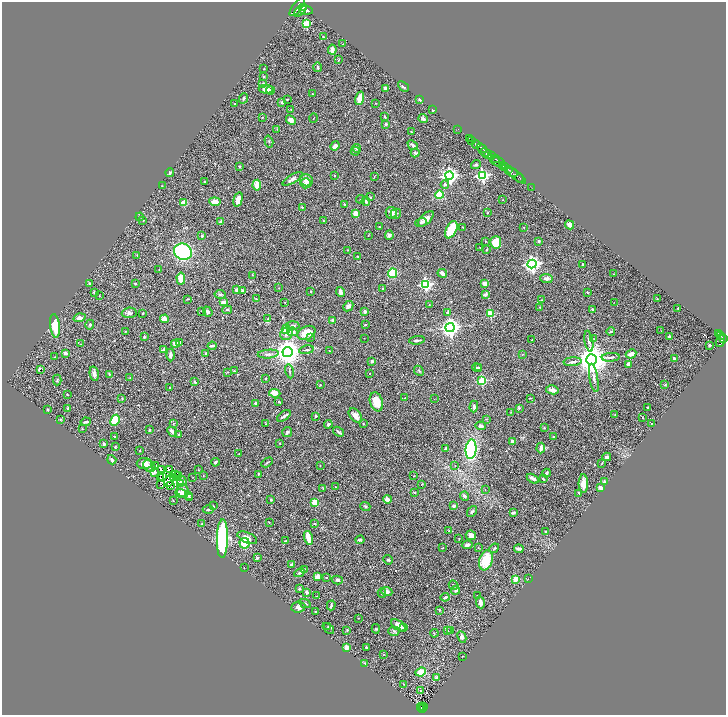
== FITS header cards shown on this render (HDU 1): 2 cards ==
NAXIS1  =                 1448
NAXIS2  =                 1426

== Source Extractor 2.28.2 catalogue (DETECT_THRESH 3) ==
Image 1448 x 1426 px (HDU 1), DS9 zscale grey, zoomed out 1/2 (1 PNG px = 2 x 2 image px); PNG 728 x 717 px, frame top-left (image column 1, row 1426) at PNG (2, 2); each listed source drawn as its Kron ellipse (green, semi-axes under 4 px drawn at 4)
Background 0.734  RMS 0.024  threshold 0.0716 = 3 sigma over >= 5 px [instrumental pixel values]
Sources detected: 457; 61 cannot appear on this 1/2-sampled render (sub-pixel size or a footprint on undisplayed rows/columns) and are neither listed nor drawn; the other 396 listed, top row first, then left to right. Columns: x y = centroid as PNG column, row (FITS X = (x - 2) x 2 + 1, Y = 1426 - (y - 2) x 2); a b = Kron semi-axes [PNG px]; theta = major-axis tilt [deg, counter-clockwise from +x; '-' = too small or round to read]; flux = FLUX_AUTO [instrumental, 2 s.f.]
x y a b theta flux
297 7 11 4 53 3000
304 8 4 2 - 890
300 10 7 3 46 1100
306 10 7 4 -7 1700
306 23 3 3 - 170
323 37 3 3 - 4.1
343 44 3 2 - 1.7
332 50 5 4 - 18
339 59 3 2 - 2.7
318 67 4 3 - 5.8
264 69 3 2 - 2
264 77 2 2 - 4
263 84 3 3 - 7.4
403 86 6 3 -42 8.6
385 88 4 3 - 10
266 89 7 4 -1 26
270 90 4 4 - 6.8
312 94 2 2 - 1.7
243 98 5 3 - 6.1
360 98 7 4 74 58
287 99 2 2 - 3.3
420 100 3 2 - 10
282 102 3 2 - 8
376 103 3 2 - 1.6
235 104 2 2 - 3.1
291 109 3 2 - 2.1
433 109 2 1 - 19
262 117 2 2 - 2.5
385 117 3 2 - 3.8
314 118 5 1 - 2.1
423 119 5 4 - 10
291 120 5 4 - 21
386 124 3 2 - 10
277 129 3 2 - 2.1
458 129 2 1 - 19
411 132 3 2 - 2.8
469 138 2 1 - 22
472 140 3 2 - 40
269 141 6 2 -73 3.9
476 144 4 2 - 1000
413 145 6 3 -42 13
335 146 5 3 - 21
357 148 4 3 - 8.2
482 148 6 2 -37 1000
355 151 4 3 - 8.4
415 153 4 4 - 7.4
485 153 5 2 - 370
488 155 4 1 - 220
491 156 4 2 - 440
495 159 2 2 - 240
498 162 7 3 -15 690
476 165 5 3 - 6
502 165 3 2 - 970
240 167 3 3 - 3.2
505 167 4 2 - 530
509 169 2 2 - 270
512 172 6 3 -30 950
170 173 4 3 - 4.4
334 175 2 2 - 4.3
482 175 4 4 - 790
449 176 4 4 - 1600
516 176 11 2 -37 230
374 177 4 2 - 1.8
520 178 4 2 - 140
292 179 11 4 29 14
306 180 6 6 - 24
205 182 3 2 - 3.9
306 183 5 5 - 16
445 184 4 4 - 9.4
257 185 5 3 - 60
162 186 3 2 - 2
532 188 2 1 - 9
439 195 4 4 - 140
370 197 3 2 - 2.4
361 199 4 2 - 3
238 200 7 4 77 49
503 200 2 2 - 2.2
366 201 4 3 - 7.9
215 202 6 4 -7 41
183 203 3 2 - 110
345 204 3 2 - 5.9
302 207 3 3 - 2.6
391 213 6 5 - 19
488 213 3 2 - 2.1
355 214 4 3 - 57
396 214 5 5 - 7.7
140 217 4 3 - 5.2
426 219 10 5 44 24
143 220 3 2 - 3.4
323 221 2 2 - 2
221 222 4 3 - 14
421 222 6 4 18 8.2
569 225 5 3 - 18
379 227 3 2 - 2.8
463 227 2 1 - 2.2
524 227 2 2 - 2.2
451 230 9 5 64 110
368 235 2 2 - 1.7
389 235 5 4 - 10
202 236 3 3 - 6.3
485 241 2 2 - 2.3
539 241 3 3 - 6.3
496 242 6 5 - 74
480 247 2 1 - 1.4
348 250 3 2 - 2
487 250 3 3 - 4.2
183 252 9 8 - 450
137 255 2 2 - 1.5
357 256 2 2 - 2
532 264 4 4 - 1500
583 264 3 2 - 2.8
159 269 2 2 - 1.8
393 273 5 4 - 110
442 273 5 3 - 21
614 274 3 2 - 1.7
252 275 3 2 - 2.3
181 279 6 4 -86 56
546 279 6 4 -4 16
89 283 3 2 - 7.5
484 283 4 3 - 19
135 284 3 2 - 4.4
425 284 4 4 - 710
279 288 2 2 - 2.1
383 288 3 2 - 3.5
236 290 4 3 - 16
243 291 4 3 - 10
94 292 3 3 - 11
310 292 3 2 - 2.7
341 292 5 3 - 19
588 293 2 2 - 2.3
220 294 5 4 - 8.4
485 295 3 3 - 12
99 296 3 2 - 2.2
657 298 2 2 - 2
187 299 3 2 - 3.3
256 299 2 2 - 3.7
542 300 3 2 - 2.8
223 302 4 3 - 29
614 302 2 1 - 1.2
285 303 2 1 - 1.5
429 305 2 2 - 2.1
348 306 6 4 44 14
540 307 2 2 - 1.6
678 308 2 2 - 6.1
593 309 4 3 - 6.9
227 310 5 3 - 5
202 311 4 2 - 2.9
208 312 5 3 - 12
365 312 2 2 - 16
129 313 7 5 5 12
143 313 2 2 - 4.1
448 313 4 3 - 12
490 314 3 3 - 180
79 318 6 4 16 24
164 319 4 3 - 32
268 319 4 3 - 5
332 320 3 3 - 15
90 325 5 4 - 7.6
365 325 3 2 - 3.6
55 326 12 5 -83 93
292 326 7 4 2 12
450 327 4 4 - 2200
286 329 5 4 - 63
125 331 3 2 - 2.1
611 331 4 3 - 5.7
661 331 2 1 - 1.4
292 332 5 4 - 22
307 333 9 6 26 72
287 334 7 5 40 20
718 334 4 2 - 190
721 336 2 2 - 150
144 337 3 2 - 4.4
311 337 2 1 - 2.5
669 337 3 2 - 13
364 338 2 1 - 1.3
594 339 2 2 - 1.8
724 339 2 2 - 230
417 340 8 2 7 7.4
532 340 2 2 - 2.7
720 340 7 4 72 630
589 341 10 3 -80 13
180 342 3 3 - 5.1
81 344 3 2 - 2.6
175 344 4 4 - 37
709 345 2 2 - 8
212 346 4 2 - 10
164 350 3 2 - 21
306 350 7 3 12 6.7
329 351 3 2 - 2.3
287 352 5 5 - 6400
65 353 3 2 - 15
205 353 4 3 - 3.6
268 354 10 3 5 9.8
523 354 3 2 - 1.8
631 354 5 3 - 26
170 355 6 3 -89 15
54 357 3 2 - 1.7
611 357 9 3 5 12
674 359 4 2 - 9.5
591 360 5 5 - 9400
372 361 3 3 - 11
572 362 9 3 4 11
628 364 3 3 - 18
478 367 3 3 - 4.6
477 368 5 3 - 5.7
41 369 3 2 - 21
234 371 3 2 - 4.1
289 371 7 3 -77 7.3
419 371 5 2 - 4.4
228 372 3 2 - 2.5
94 374 7 4 -78 18
109 374 2 2 - 2.7
370 374 2 1 - 3.2
130 378 3 2 - 2.1
594 378 14 3 -80 18
265 379 2 2 - 4.6
57 380 5 3 - 4.3
482 381 3 3 - 280
195 382 4 3 - 7.1
320 385 2 2 - 3
665 385 3 3 - 3.8
170 387 2 2 - 3.8
552 390 6 3 -13 25
275 393 6 4 -6 43
67 394 2 2 - 2.6
122 398 3 3 - 3.1
405 398 2 2 - 2.9
530 398 2 2 - 2.3
434 399 2 1 - 1.1
279 402 3 2 - 4.4
376 402 10 6 -72 69
256 403 2 2 - 6.5
474 406 6 3 89 11
648 407 3 2 - 3.1
519 408 4 3 - 3.9
48 409 3 3 - 3.2
67 409 3 2 - 4.8
511 412 2 2 - 2.7
615 415 2 2 - 2.1
284 416 8 2 34 12
316 416 2 2 - 7.7
355 416 8 5 -49 31
642 417 2 2 - 2.7
486 419 3 2 - 2.2
60 420 4 3 - 2.8
115 420 6 3 62 150
86 422 5 2 - 8.4
173 424 3 2 - 2.9
266 424 3 2 - 1.9
328 424 4 3 - 11
363 424 2 2 - 3.5
651 424 2 2 - 1.4
480 426 5 3 - 15
544 428 3 2 - 2.1
82 429 2 2 - 2.5
149 430 3 2 - 5.4
172 432 5 3 - 20
287 432 5 5 - 6.9
338 432 6 2 -38 8.3
179 434 3 3 - 5.9
115 437 3 2 - 6.1
553 437 3 2 - 2.1
512 442 3 3 - 18
280 443 2 1 - 2.5
104 444 3 2 - 6.5
115 447 3 2 - 3.7
541 448 5 3 - 25
446 449 4 3 - 17
471 449 10 5 84 480
140 451 2 1 - 2.1
239 454 2 1 - 1.8
607 457 4 3 - 18
112 460 5 3 - 13
215 462 4 3 - 8.3
267 462 6 2 30 5.1
144 463 7 5 0 50
602 463 2 1 - 2.7
149 466 7 5 -39 16
156 466 3 2 - 2.6
320 466 2 2 - 1.6
455 466 3 2 - 1.8
169 469 2 1 - 0.86
161 470 3 1 - 0.7
199 470 3 2 - 1.7
155 472 4 3 - 7
546 473 4 3 - 9.7
175 474 3 1 - 3
258 474 2 2 - 3.7
163 476 2 2 - 1.1
178 476 3 1 - 1.2
203 476 2 2 - 1.5
414 476 2 2 - 1.7
160 477 2 1 - 2.6
174 477 3 2 - 0.42
193 477 2 1 - 1.2
533 479 6 3 -28 16
543 479 3 2 - 5.2
169 481 6 3 64 0.99
182 481 5 3 - 17
604 481 3 3 - 5.5
180 483 2 2 - 2.2
583 483 9 5 -89 45
161 484 2 1 - 1.6
422 484 4 2 - 2.8
170 485 2 1 - 0.28
335 487 3 3 - 3.4
323 488 3 2 - 1.7
600 488 3 3 - 25
485 490 3 2 - 1.7
183 491 7 5 -63 19
181 493 6 4 -20 30
415 493 3 3 - 2.7
579 493 4 2 - 4.9
188 495 3 2 - 3.3
464 496 5 4 - 7.8
189 498 3 2 - 5.8
387 499 4 3 - 27
271 500 3 2 - 5.6
173 501 2 2 - 1.5
315 502 3 3 - 88
213 506 2 2 - 2.2
365 506 5 4 - 6.4
453 506 3 2 - 10
208 509 6 2 1 4.6
472 511 6 4 51 9.2
513 513 4 3 - 10
269 522 3 2 - 1.7
315 523 4 2 - 3.3
202 524 3 2 - 3.7
449 530 3 3 - 2.7
545 532 3 3 - 4.4
471 535 5 4 - 21
247 538 10 5 -24 26
308 538 7 3 -75 72
222 539 19 5 89 650
459 539 2 2 - 2
360 540 4 3 - 8.3
285 541 4 2 - 4.6
244 543 5 5 - 140
467 545 5 3 - 12
442 548 3 1 - 1.7
478 548 3 2 - 2.2
494 548 5 3 - 4.3
519 549 5 2 - 15
257 558 3 3 - 7.1
388 560 5 3 - 7.6
486 560 10 6 72 130
291 565 4 3 - 7.7
244 568 2 2 - 1.1
304 569 2 2 - 2.4
300 573 5 3 - 7.2
318 576 4 3 - 31
326 578 3 2 - 3.4
516 579 3 3 - 110
528 579 2 1 - 1.7
337 580 6 3 -13 10
454 585 5 3 - 6.3
299 589 4 3 - 7.1
456 590 4 4 - 10
307 592 4 4 - 9.9
387 592 5 4 - 12
382 593 4 2 - 4.1
477 595 4 2 - 3.8
316 596 2 2 - 2.5
445 597 4 3 - 9.5
480 602 6 4 -82 26
305 603 6 2 -25 4
331 605 5 2 - 7
298 607 7 5 6 19
439 610 4 3 - 3.6
316 612 3 2 - 3.3
359 618 2 2 - 1.8
398 625 8 4 -35 42
328 627 3 3 - 3.6
404 627 3 2 - 8.1
328 628 7 2 -40 4.3
376 629 4 2 - 3.1
347 630 3 2 - 3.1
448 630 3 3 - 4.1
394 631 5 4 - 8.1
451 631 3 2 - 1.8
434 633 4 3 - 3.8
462 637 6 4 -63 15
346 647 3 3 - 30
366 647 3 2 - 6.3
384 654 3 2 - 1.7
463 656 2 2 - 1.9
365 664 3 2 - 13
421 672 5 3 - 120
437 677 3 3 - 6.5
404 684 3 2 - 2.6
420 690 3 2 - 2.7
422 707 2 1 - 22
424 707 2 1 - 10
421 708 3 1 - 34
422 708 2 1 - 28
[61 sub-pixel or undisplayed-footprint detections neither listed nor drawn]